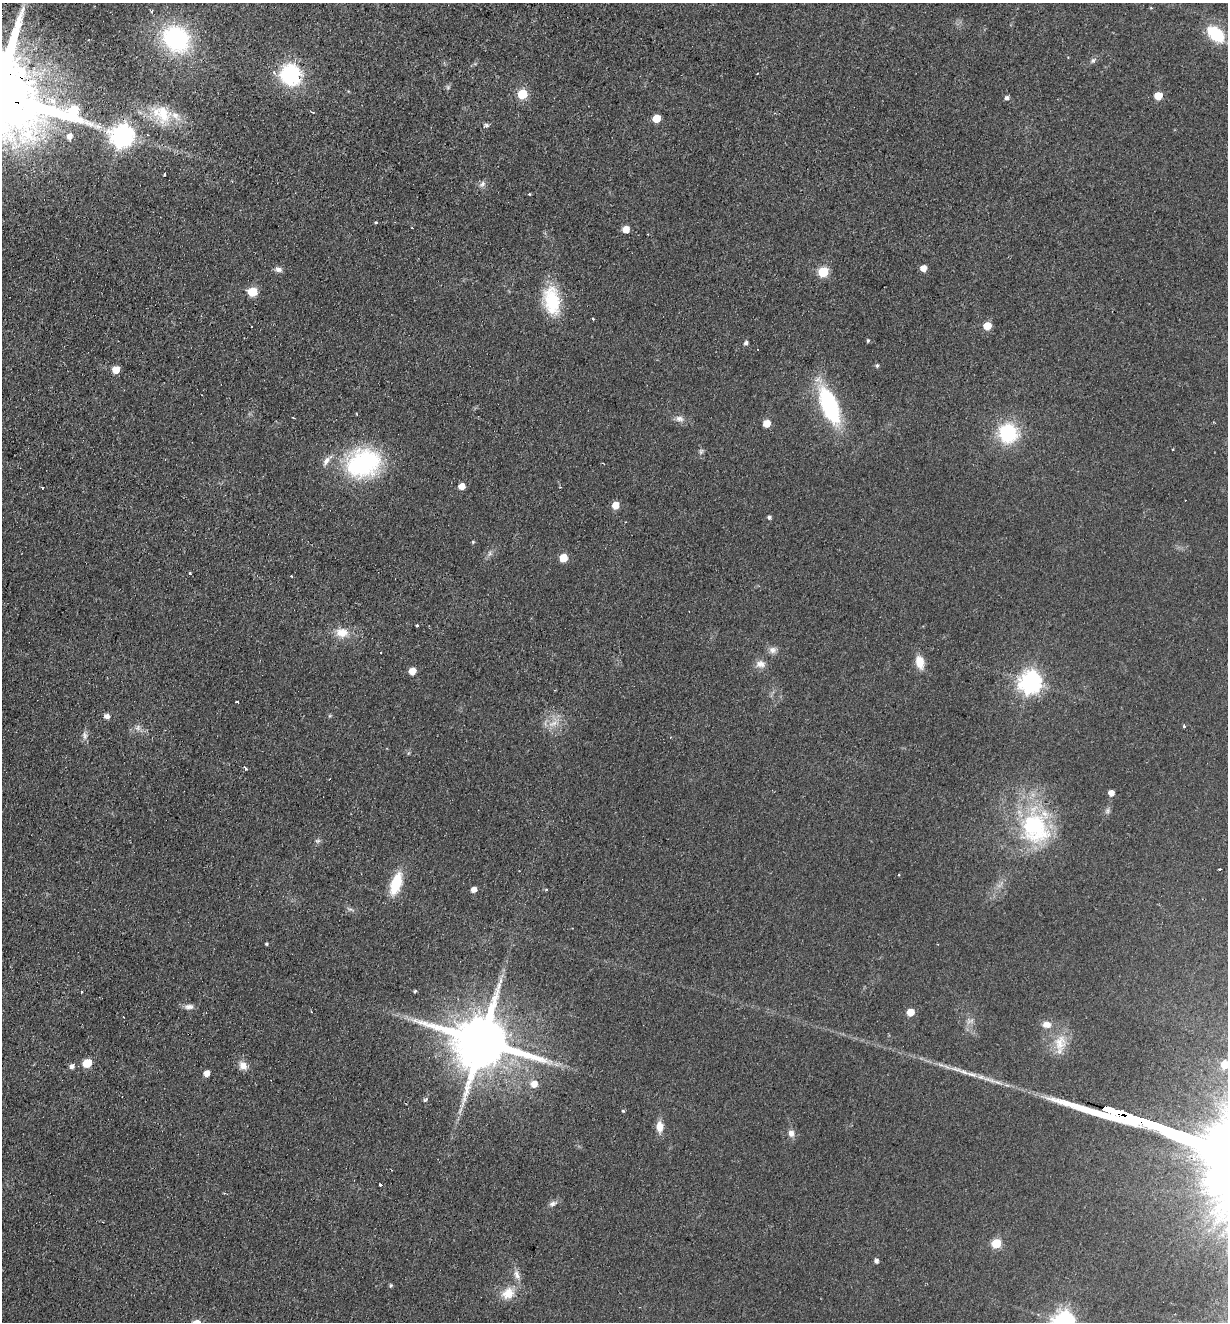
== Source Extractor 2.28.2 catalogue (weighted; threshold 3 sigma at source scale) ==
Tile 11 of 4 x 4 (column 3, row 3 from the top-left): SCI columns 2767-3992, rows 1341-2660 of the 5406 x 5319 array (HDU 1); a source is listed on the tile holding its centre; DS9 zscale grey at full resolution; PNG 1230 x 1324 px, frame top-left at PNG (2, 3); no overlay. Shown black and unused: <1% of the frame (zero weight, under 2 of 3 exposures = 3% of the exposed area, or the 3 px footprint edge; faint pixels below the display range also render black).
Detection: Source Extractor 2.28.2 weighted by HDU 2 'WHT'; one run over the whole footprint, this tile lists its part. Background 0.0953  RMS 0.011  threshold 0.0479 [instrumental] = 3 sigma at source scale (4.5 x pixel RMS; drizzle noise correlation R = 1.50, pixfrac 1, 0.05/0.05 arcsec/px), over >= 5 px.
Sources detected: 107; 2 too faint to see at this stretch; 3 cosmic-ray / hot-pixel residue — not listed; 1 inside a brighter listed object's ellipse — not listed separately; the other 101 listed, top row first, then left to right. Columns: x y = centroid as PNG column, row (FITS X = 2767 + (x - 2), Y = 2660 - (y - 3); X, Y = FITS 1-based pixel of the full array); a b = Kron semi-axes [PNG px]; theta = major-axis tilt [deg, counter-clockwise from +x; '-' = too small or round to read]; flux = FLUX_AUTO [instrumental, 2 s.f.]
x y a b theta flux
1151 8 5 3 - 0.85
152 11 4 3 - 1.9
1216 34 19 12 -40 46
176 39 26 23 -44 130
1093 60 7 5 73 2.5
290 75 21 20 - 81
448 87 6 5 - 1.9
522 94 6 5 - 52
1158 96 5 5 - 22
1007 98 5 5 - 3.1
313 112 3 3 - 2
162 114 32 21 -33 37
656 119 5 5 - 28
486 125 6 5 - 2.1
70 136 7 6 - 7
122 136 8 8 - 810
164 174 3 2 - 1.1
482 184 10 7 49 3.9
529 194 3 3 - 1.5
376 222 4 4 - 1
626 229 5 5 - 14
923 268 5 5 - 12
278 269 10 6 -12 4
823 272 6 5 - 64
252 292 6 5 - 40
552 301 34 18 -81 51
593 319 3 3 - 1.9
987 326 5 5 - 27
868 341 4 3 - 1.5
746 343 5 4 - 2.6
877 365 5 4 - 1.9
116 370 5 5 - 17
829 406 34 14 -68 130
293 418 3 2 - 1
679 419 12 8 -23 5.6
767 423 5 5 - 22
1008 433 19 17 -90 68
701 452 8 6 89 2.5
326 461 16 7 58 6.4
363 463 34 25 21 150
462 486 5 5 - 11
42 487 3 3 - 2.1
615 505 5 5 - 19
769 517 4 4 - 2.4
473 542 4 4 - 1.1
490 553 7 4 90 2.2
563 558 6 5 - 23
190 573 3 3 - 2
291 576 3 2 - 1.8
417 625 3 3 - 3.6
342 632 17 12 -6 16
773 650 11 9 -19 5.4
920 662 15 9 -77 15
760 664 14 10 2 7.2
412 671 5 5 - 16
1030 682 9 8 - 610
237 702 3 3 - 4.6
107 716 6 5 - 5.6
330 716 6 4 -17 1.2
1184 726 3 3 - 2.4
138 727 8 6 89 3.7
85 735 10 6 -81 3.8
245 769 3 3 - 4.5
1111 793 5 5 - 9.4
1107 811 6 6 - 2.5
1035 827 47 35 -72 120
318 841 7 6 - 2.3
1220 869 3 2 - 1.9
899 875 3 2 - 0.8
396 884 21 9 71 44
474 890 5 4 - 7.8
547 890 4 3 - 1.4
350 909 9 4 -15 2.3
266 944 4 3 - 1.3
415 991 3 3 - 2
81 992 3 3 - 2
189 1007 13 7 7 4.9
910 1012 5 5 - 16
1047 1025 11 8 -1 8
482 1042 17 14 -17 9000
1060 1042 25 16 80 23
87 1063 6 5 - 35
1224 1065 5 5 - 25
72 1066 5 5 - 4.5
243 1066 12 10 -43 8.2
206 1073 5 5 - 9.5
534 1084 7 6 - 12
425 1100 6 5 - 1.7
623 1111 4 3 - 1.2
1111 1111 15 4 -17 4100
1133 1118 17 3 -19 6800
660 1127 12 8 -87 12
791 1133 9 7 -84 5.8
380 1185 3 2 - 1.6
553 1204 10 6 25 3.8
996 1243 5 5 - 56
876 1261 4 4 - 3.6
517 1275 15 7 -66 6.7
391 1285 6 4 88 1.4
508 1293 19 15 33 17
1063 1322 8 8 - 690
Overlapping masked pixels (flux is a lower limit): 2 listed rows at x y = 1111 1111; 1133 1118
Isophote crosses this tile's border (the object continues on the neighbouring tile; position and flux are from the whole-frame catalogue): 2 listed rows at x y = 1224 1065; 1063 1322